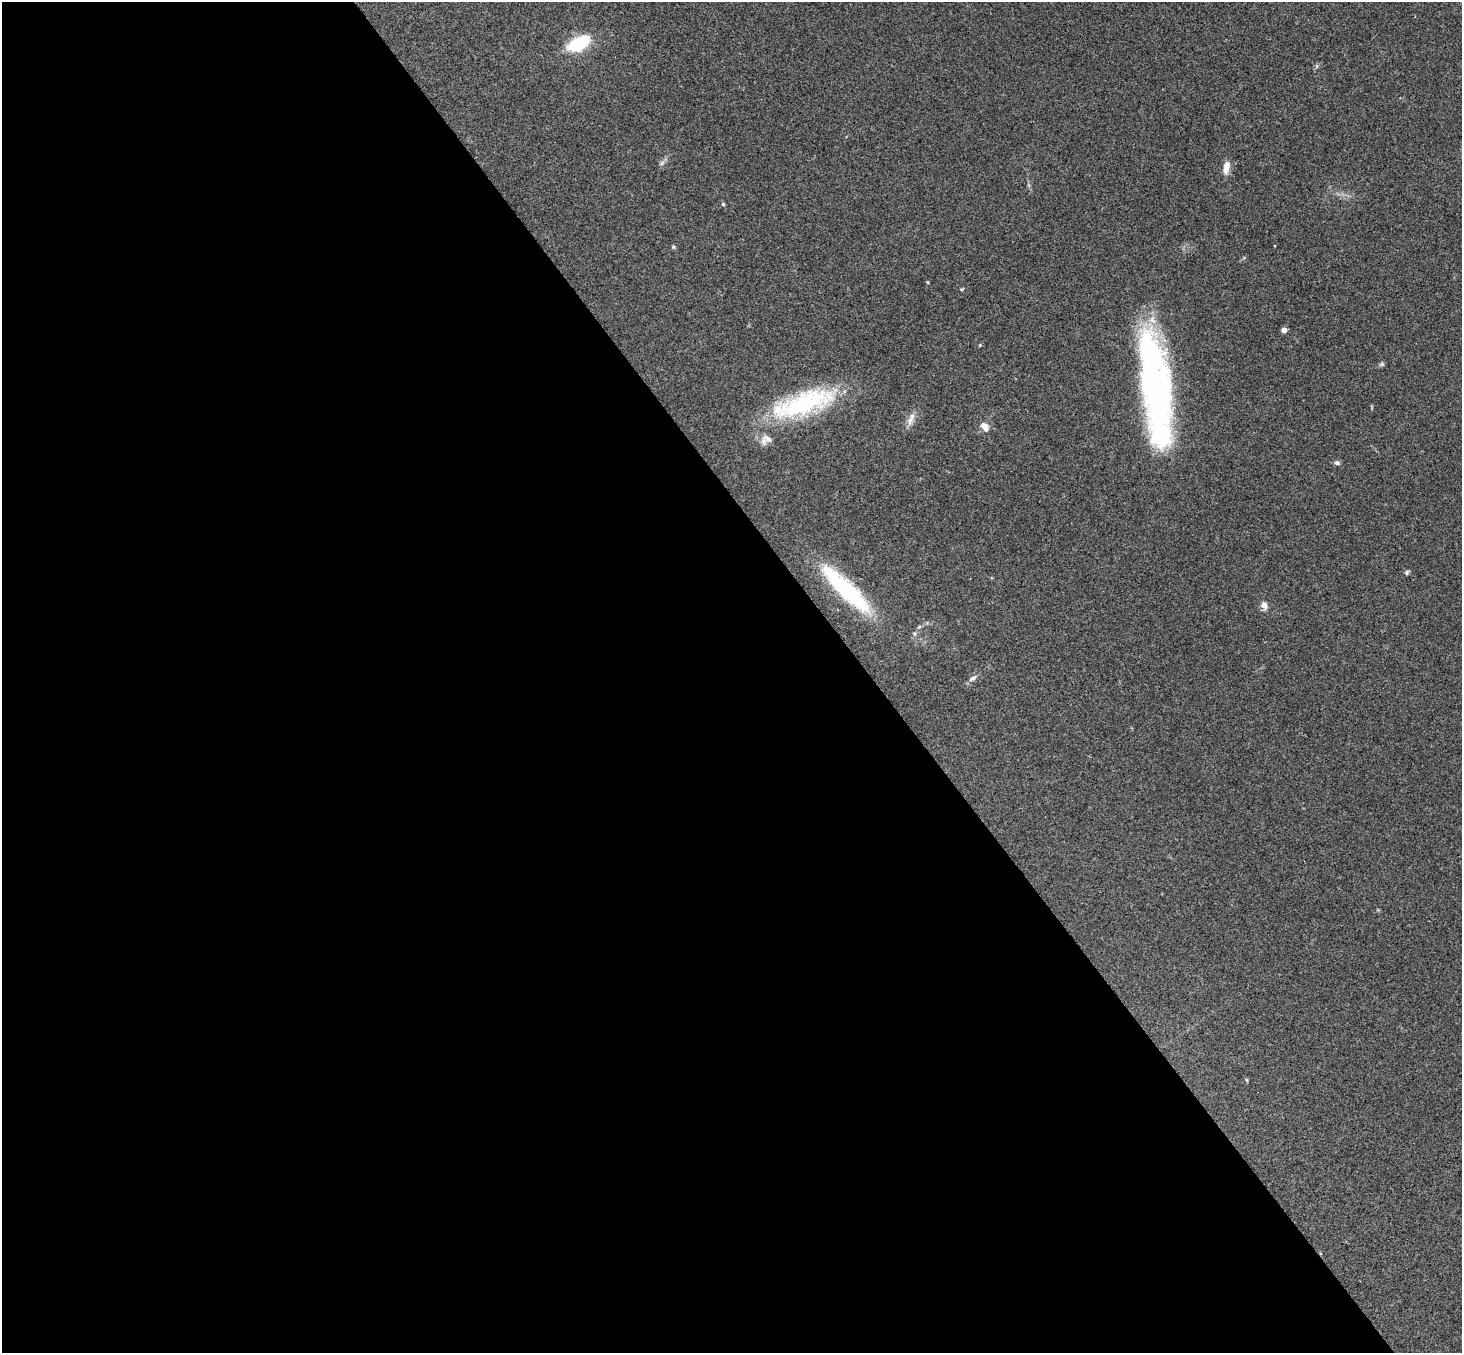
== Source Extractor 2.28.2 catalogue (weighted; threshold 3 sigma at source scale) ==
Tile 9 of 4 x 4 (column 1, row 3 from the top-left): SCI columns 53-1512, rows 1681-3031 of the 5945 x 5925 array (HDU 1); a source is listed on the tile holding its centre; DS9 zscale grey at full resolution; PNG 1464 x 1355 px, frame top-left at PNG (2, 2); no overlay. Shown black and unused: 60% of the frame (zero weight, under 3 of 4 exposures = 6% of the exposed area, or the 3 px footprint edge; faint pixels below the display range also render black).
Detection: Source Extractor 2.28.2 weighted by HDU 2 'WHT'; one run over the whole footprint, this tile lists its part. Background 0.218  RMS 0.0084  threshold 0.0379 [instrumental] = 3 sigma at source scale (4.5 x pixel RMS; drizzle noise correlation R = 1.50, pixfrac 1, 0.05/0.05 arcsec/px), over >= 5 px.
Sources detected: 23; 3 inside a brighter object's white glare — not listed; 1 inside a brighter listed object's ellipse — not listed separately; the other 19 listed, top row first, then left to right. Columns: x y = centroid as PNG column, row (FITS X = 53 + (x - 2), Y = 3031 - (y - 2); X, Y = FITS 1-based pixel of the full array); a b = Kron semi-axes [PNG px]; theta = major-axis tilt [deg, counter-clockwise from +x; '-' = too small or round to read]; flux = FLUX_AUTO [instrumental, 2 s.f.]
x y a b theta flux
579 43 25 13 29 41
662 163 8 5 46 2.1
1226 167 16 8 81 6.9
723 204 5 5 - 1.1
673 247 5 5 - 1.1
1284 330 4 4 - 8.3
980 345 4 3 - 0.79
1382 364 6 5 - 1.4
1159 396 93 32 89 220
804 403 77 26 19 110
911 419 21 7 68 6.1
985 427 12 8 -52 7.3
767 438 16 10 -24 6.9
1337 463 8 5 -17 2.1
1407 572 6 5 - 1.5
846 589 68 16 -44 90
1264 605 11 8 -67 4.4
973 678 12 6 34 3.3
1247 1080 6 3 -70 0.81
Overlapping masked pixels (flux is a lower limit): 1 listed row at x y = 846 589